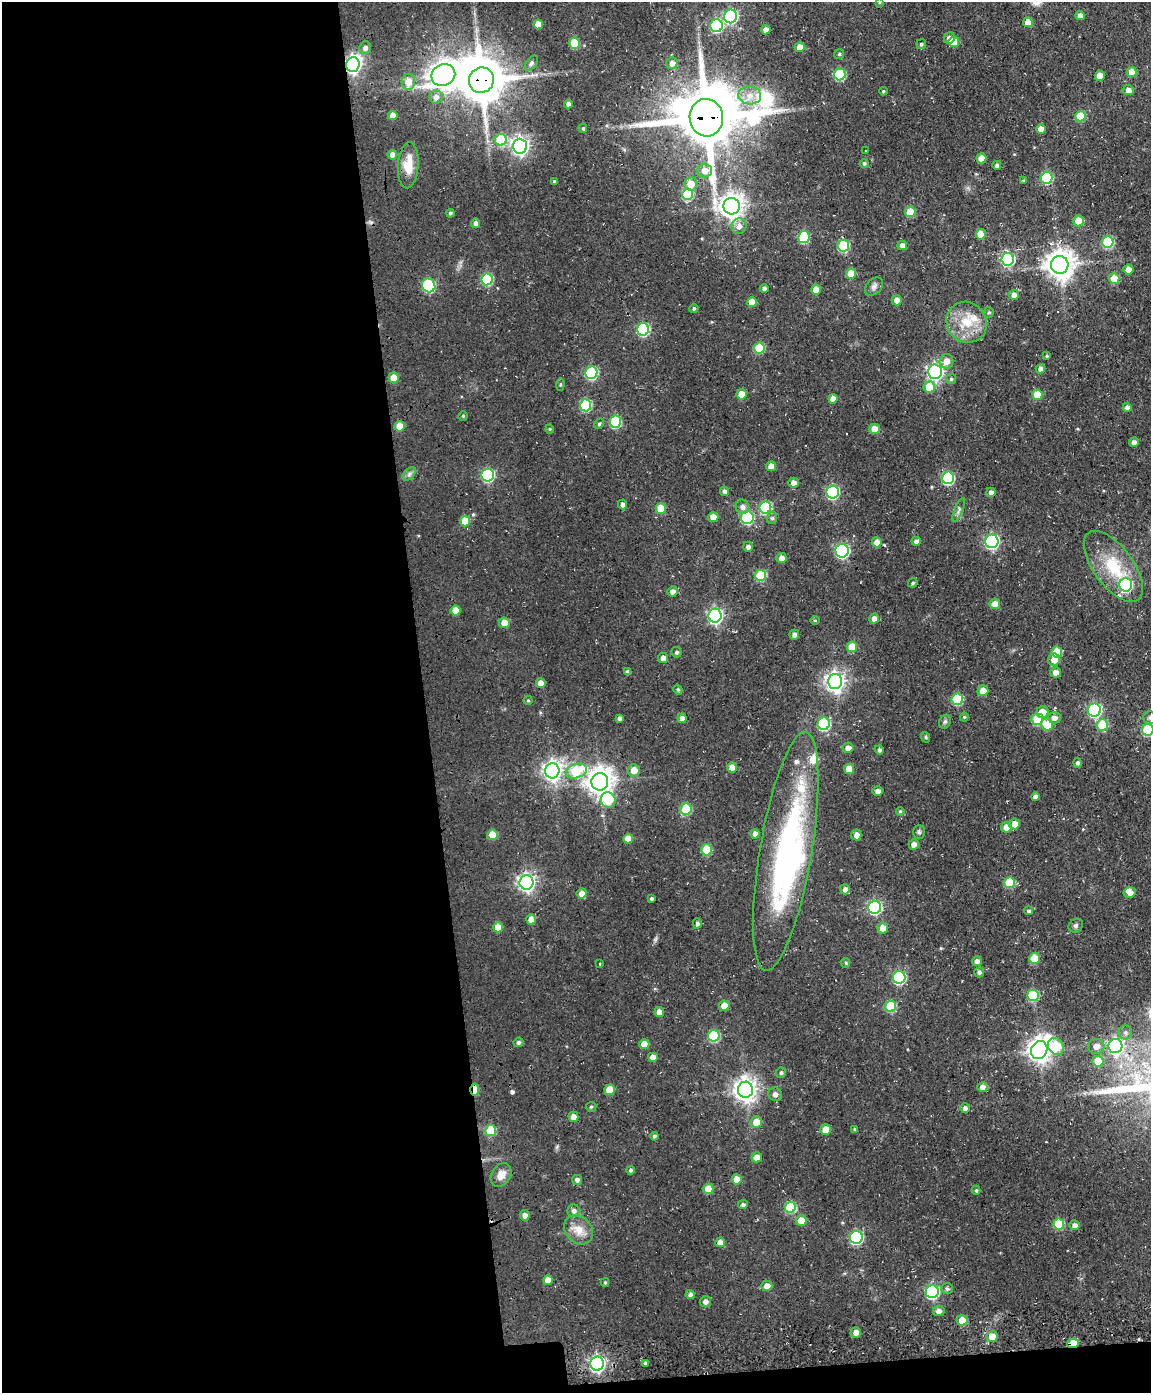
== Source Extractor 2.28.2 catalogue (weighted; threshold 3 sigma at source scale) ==
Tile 9 of 4 x 3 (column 1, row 3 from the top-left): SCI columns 114-1262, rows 261-1651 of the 4820 x 4802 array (HDU 1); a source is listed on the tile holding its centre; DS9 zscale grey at full resolution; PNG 1153 x 1395 px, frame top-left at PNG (2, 2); each listed source drawn as its Kron ellipse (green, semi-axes under 4 px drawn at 4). Shown black and unused: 38% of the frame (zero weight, under 3 of 4 exposures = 11% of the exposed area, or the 3 px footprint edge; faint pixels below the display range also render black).
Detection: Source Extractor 2.28.2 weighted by HDU 2 'WHT'; one run over the whole footprint, this tile lists its part. Background 0.0634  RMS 0.0094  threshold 0.0423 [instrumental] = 3 sigma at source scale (4.5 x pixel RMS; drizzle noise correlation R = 1.50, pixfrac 1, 0.05/0.05 arcsec/px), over >= 5 px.
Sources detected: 274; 6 inside a brighter object's white glare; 1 cosmic-ray / hot-pixel residue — neither listed nor drawn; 6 inside a brighter listed object's ellipse — not listed separately; the other 261 listed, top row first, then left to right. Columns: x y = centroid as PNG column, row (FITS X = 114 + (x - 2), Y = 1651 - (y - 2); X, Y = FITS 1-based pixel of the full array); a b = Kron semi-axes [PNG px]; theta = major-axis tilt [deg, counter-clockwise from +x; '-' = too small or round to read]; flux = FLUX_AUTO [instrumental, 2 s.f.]
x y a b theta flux
879 2 4 3 - 1
731 16 7 6 - 140
1080 16 4 4 - 5.8
1028 22 5 5 - 10
538 24 5 4 - 9.8
716 26 6 6 - 81
766 30 5 4 - 4.9
949 38 6 5 - 5.1
954 42 5 5 - 18
575 43 5 5 - 28
921 44 5 5 - 1.8
800 47 5 5 - 9.5
365 48 6 5 - 3.4
839 54 5 4 - 1.4
531 63 9 5 54 2.5
672 63 6 5 - 4.9
353 65 7 6 - 330
1132 72 5 5 - 14
840 74 6 5 - 63
443 75 12 10 21 940
1100 76 5 5 - 7.7
481 80 13 12 - 3500
408 82 8 6 88 11
1128 90 5 5 - 4.4
883 91 4 3 - 1.1
750 95 11 9 -5 9.1
436 97 6 6 - 4.4
568 104 4 4 - 3.9
393 116 5 4 - 7.8
1080 116 5 5 - 29
706 118 19 16 -84 5600
583 128 4 4 - 1.4
1041 129 5 4 - 7.7
501 140 6 5 - 45
520 146 7 7 - 340
866 151 2 2 - 0.58
392 155 5 5 - 5.3
981 158 5 5 - 9.8
864 163 4 4 - 1.6
408 165 23 10 86 15
997 165 4 4 - 2.1
704 170 7 7 - 7.5
1047 178 6 6 - 68
1024 180 4 3 - 1.2
554 181 4 4 - 1.8
691 184 6 6 - 13
688 194 5 5 - 47
732 206 8 8 - 820
910 212 5 5 - 29
450 213 4 4 - 1.7
1078 221 5 5 - 13
476 223 4 4 - 3.5
739 226 8 7 - 5.9
981 234 5 5 - 14
804 237 6 5 - 58
1108 242 6 5 - 61
902 245 5 5 - 4.6
843 246 6 5 - 55
1008 259 6 6 - 89
1060 265 9 9 - 1200
1128 269 5 5 - 6
851 274 5 5 - 17
1114 278 5 5 - 17
487 279 6 5 - 61
429 285 7 6 - 85
874 286 10 7 48 3.5
764 288 4 4 - 2.7
816 290 5 5 - 9.7
1014 295 5 5 - 5.2
897 300 5 5 - 7.4
752 302 5 5 - 13
694 308 4 4 - 1.9
989 312 5 5 - 1.6
967 322 21 19 -50 25
643 329 6 6 - 90
759 348 5 5 - 38
1047 356 4 3 - 1
946 361 7 7 - 7.7
1040 369 5 4 - 4.1
935 372 7 7 - 300
591 373 6 6 - 87
394 378 5 5 - 15
951 379 5 5 - 1.6
560 385 6 4 82 1.3
929 387 6 5 - 19
741 394 5 5 - 14
1037 395 5 5 - 22
833 399 5 4 - 6.5
586 405 6 5 - 70
1127 407 4 4 - 3.5
463 416 4 4 - 0.9
615 422 6 5 - 72
599 424 6 4 62 1.6
399 426 5 5 - 14
550 429 4 4 - 0.98
874 429 5 5 - 12
1134 442 5 4 - 4.4
771 466 5 4 - 7.7
409 474 8 5 46 2.5
488 475 6 6 - 100
948 478 6 6 - 94
794 483 5 5 - 4.6
725 491 5 4 - 2.3
833 492 6 6 - 110
991 492 5 4 - 4
623 504 5 4 - 3.6
742 507 7 6 - 3.8
765 508 6 6 - 78
661 509 5 5 - 18
959 510 13 4 67 2.7
713 517 5 5 - 10
747 518 6 6 - 84
772 518 6 5 - 2.1
465 521 5 5 - 17
916 541 4 4 - 3.2
992 541 7 6 - 180
877 542 5 5 - 7.8
748 547 5 5 - 3.2
842 551 7 6 - 140
781 558 5 5 - 5.4
1113 566 42 19 -53 43
760 575 5 5 - 45
913 583 5 4 - 1.5
1126 585 7 6 - 110
672 591 5 5 - 3.9
995 604 5 5 - 9
455 610 5 5 - 13
715 616 7 6 - 220
874 618 5 5 - 5.2
815 620 5 3 - 0.95
504 623 5 5 - 10
794 635 5 5 - 3.5
852 647 5 5 - 17
676 652 5 5 - 1.6
1057 652 5 5 - 24
663 658 5 5 - 5.3
1054 660 6 5 - 10
628 672 4 4 - 3.4
1055 672 5 5 - 6
835 682 7 7 - 440
541 683 5 5 - 7.8
678 690 5 4 - 1.5
983 691 5 5 - 10
957 699 6 5 - 50
528 700 4 4 - 1
1094 710 6 6 - 140
1042 712 6 6 - 11
964 717 4 4 - 1
1149 717 6 6 - 2
619 718 4 4 - 2.6
682 718 5 4 - 4.3
1054 718 6 6 - 4.8
1037 719 6 6 - 45
945 722 7 5 67 1.9
824 724 6 6 - 81
1047 724 6 5 - 20
1102 725 5 5 - 39
1148 730 6 5 - 55
925 737 5 3 - 1.2
848 748 5 5 - 5.2
879 750 5 4 - 2.5
1077 763 5 4 - 2.5
732 768 5 5 - 9.9
849 769 5 5 - 12
634 770 6 6 - 9.6
552 771 7 7 - 420
576 771 11 7 18 44
600 782 9 8 - 930
878 791 5 4 - 4.4
1035 797 4 4 - 3.6
608 800 8 7 - 34
686 809 6 5 - 40
900 811 4 3 - 1.2
1014 824 5 5 - 7.4
1006 827 5 5 - 8.3
919 832 7 6 - 1.9
755 834 5 4 - 5.1
492 835 5 5 - 19
856 835 5 5 - 5.3
628 839 5 5 - 9.8
914 844 5 5 - 5
707 850 5 5 - 32
786 851 121 26 80 240
526 882 7 7 - 330
1009 883 5 5 - 33
845 889 5 5 - 3.8
1130 893 6 5 - 5.4
582 894 5 5 - 7.7
651 899 3 3 - 1.6
875 907 6 6 - 130
1029 911 4 4 - 1.9
531 919 5 5 - 7.1
697 923 5 4 - 2.7
1076 926 8 6 39 2.2
498 927 5 5 - 14
883 928 5 5 - 9.1
1034 958 5 5 - 21
977 961 5 5 - 3.6
846 963 5 4 - 1.2
600 964 3 2 - 0.95
979 972 5 5 - 2.4
899 977 6 6 - 88
1033 995 6 6 - 50
724 1006 5 5 - 12
891 1006 5 5 - 46
659 1012 5 4 - 7.4
1125 1032 7 6 - 2.4
714 1036 6 5 - 56
518 1042 5 4 - 2.1
644 1044 5 5 - 12
1056 1046 9 7 -52 31
1096 1046 8 7 - 6.4
1115 1046 7 7 - 210
1039 1050 9 8 - 790
653 1057 5 4 - 7.3
1098 1061 5 5 - 22
781 1073 5 5 - 1.8
982 1087 5 5 - 5.5
475 1090 6 4 89 22
610 1090 5 5 - 22
745 1090 8 7 - 690
775 1094 7 6 - 3.8
591 1107 5 5 - 1.3
965 1108 4 4 - 3
573 1117 5 5 - 6.6
756 1122 6 5 - 12
826 1129 5 5 - 12
855 1129 4 4 - 1.4
491 1131 5 5 - 32
654 1136 4 4 - 1.6
757 1157 5 5 - 7.7
630 1170 4 4 - 1.6
501 1175 13 9 58 9.3
737 1179 5 5 - 9.7
577 1180 5 5 - 3.3
708 1189 5 5 - 16
976 1190 4 4 - 1.4
743 1205 5 4 - 2.2
790 1207 5 5 - 50
574 1211 6 6 - 3.9
525 1215 5 5 - 4.1
801 1220 5 5 - 13
1059 1224 5 5 - 36
1074 1225 5 4 - 3.5
579 1230 16 13 -47 13
856 1237 6 6 - 110
720 1242 5 4 - 6.2
548 1280 5 5 - 9.9
605 1282 4 3 - 1.2
767 1286 5 5 - 7.2
947 1289 6 5 - 2.2
932 1292 6 6 - 140
690 1294 4 4 - 3.2
705 1302 5 5 - 4.1
939 1311 5 5 - 4.4
962 1320 5 5 - 16
856 1332 5 5 - 5.4
992 1337 5 5 - 13
1073 1343 6 4 6 29
645 1363 4 3 - 2.2
597 1364 7 6 - 230
Overlapping masked pixels (flux is a lower limit): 5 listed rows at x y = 353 65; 481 80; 706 118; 475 1090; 1073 1343
Isophote crosses this tile's border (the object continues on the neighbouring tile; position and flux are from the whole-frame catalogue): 3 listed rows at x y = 879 2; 1149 717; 1148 730